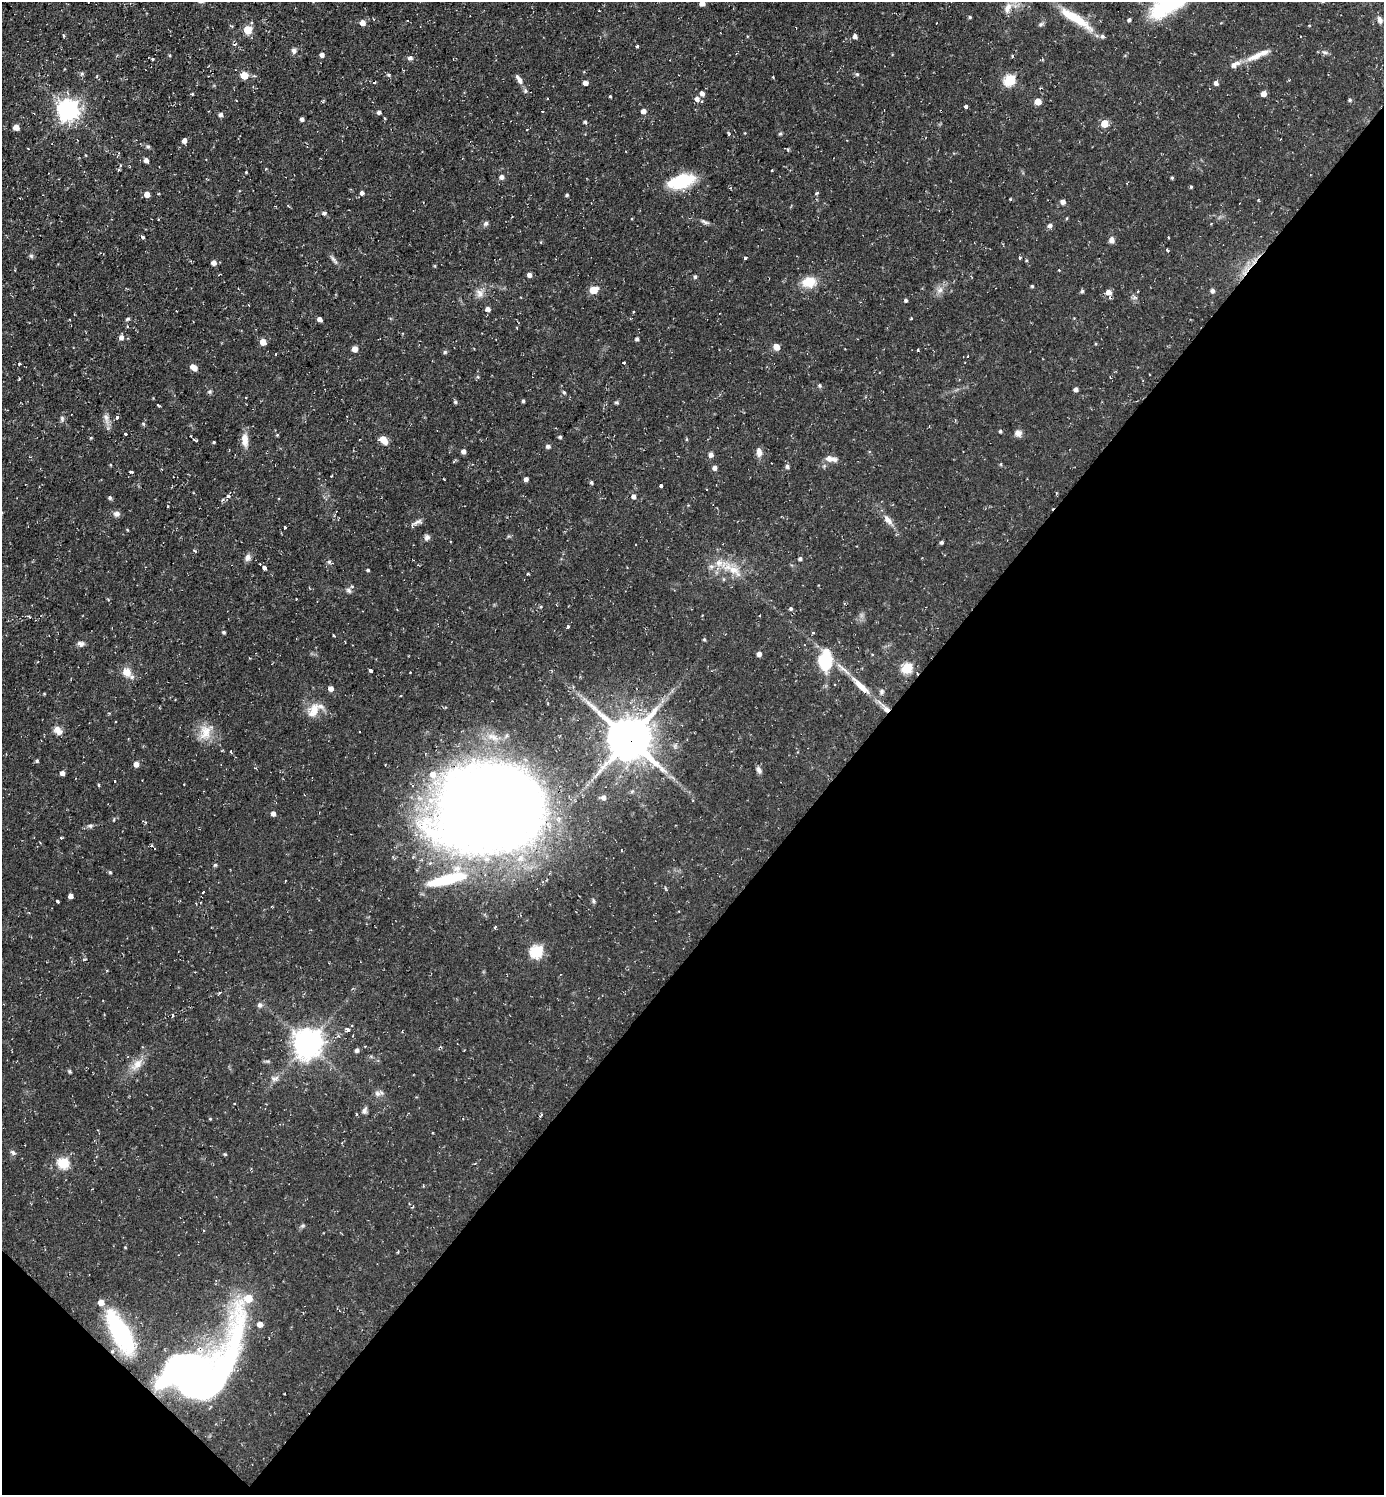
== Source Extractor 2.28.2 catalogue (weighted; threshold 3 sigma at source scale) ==
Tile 15 of 4 x 4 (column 3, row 4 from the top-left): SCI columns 2915-4296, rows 1-1493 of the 5974 x 5972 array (HDU 1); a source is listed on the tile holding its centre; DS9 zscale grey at full resolution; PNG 1386 x 1497 px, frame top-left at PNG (2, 2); no overlay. Shown black and unused: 40% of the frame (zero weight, under 2 of 3 exposures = <1% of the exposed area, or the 3 px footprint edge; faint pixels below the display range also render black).
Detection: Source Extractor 2.28.2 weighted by HDU 2 'WHT'; one run over the whole footprint, this tile lists its part. Background 0.0531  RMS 0.0061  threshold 0.0274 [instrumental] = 3 sigma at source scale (4.5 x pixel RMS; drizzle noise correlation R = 1.50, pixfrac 1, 0.05/0.05 arcsec/px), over >= 5 px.
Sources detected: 235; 1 inside a brighter object's white glare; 11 cosmic-ray / hot-pixel residue — not listed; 8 inside a brighter listed object's ellipse — not listed separately; the other 215 listed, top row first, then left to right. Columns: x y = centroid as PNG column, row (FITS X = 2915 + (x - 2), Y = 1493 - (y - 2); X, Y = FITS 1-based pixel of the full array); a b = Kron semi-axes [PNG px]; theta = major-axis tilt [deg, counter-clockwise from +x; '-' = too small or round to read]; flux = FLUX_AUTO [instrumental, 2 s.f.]
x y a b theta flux
702 3 5 4 - 3.7
1007 8 17 8 66 5.4
599 11 2 2 - 0.37
970 17 4 4 - 0.68
1075 18 45 9 -33 20
1129 20 4 4 - 1.4
1380 20 9 6 -71 2.2
363 23 6 5 - 3.6
936 23 3 2 - 0.44
1040 24 7 5 42 1.2
248 30 5 5 - 18
63 35 4 3 - 0.63
855 36 4 4 - 2.5
235 44 6 4 14 0.98
637 46 3 3 - 0.91
294 50 6 6 - 1.8
1324 52 9 5 -25 1.4
322 55 6 5 - 1.6
1253 57 19 8 19 6.2
410 58 6 6 - 1.6
152 59 3 3 - 1.1
1234 65 14 7 29 4
82 74 6 4 1 0.94
857 74 5 5 - 0.88
244 75 5 5 - 10
389 75 5 4 - 0.85
519 79 13 5 -58 2.8
1009 80 6 6 - 35
585 83 5 4 - 2.8
1216 83 5 4 - 2.2
702 93 6 5 - 2.4
192 94 5 3 - 0.56
1263 94 5 5 - 3.7
610 96 3 3 - 0.59
697 99 6 6 - 2.4
1350 100 5 4 - 1
1038 102 5 5 - 5.6
966 107 3 3 - 4.2
68 110 8 8 - 320
643 111 5 5 - 2.5
379 112 5 4 - 1.3
221 115 5 5 - 1.7
302 119 4 4 - 1.6
585 122 4 4 - 0.99
1105 123 5 5 - 12
16 127 5 4 - 5.7
780 134 6 4 19 0.68
184 140 4 4 - 3.4
148 146 5 5 - 0.89
788 149 5 3 - 0.64
146 160 5 4 - 2.3
771 170 3 2 - 0.5
246 172 3 3 - 0.46
502 177 5 5 - 2.2
1172 178 4 3 - 0.72
681 181 28 13 14 31
1191 187 4 3 - 0.68
362 193 5 4 - 1.8
817 193 5 3 - 0.7
147 194 5 5 - 4.3
567 195 4 3 - 0.83
1010 199 4 3 - 0.52
1063 202 5 5 - 2.7
324 213 6 4 7 1.4
705 222 13 4 -28 1.7
486 223 7 6 - 1.4
1050 226 5 5 - 2.2
142 237 4 3 - 2.1
1168 237 3 2 - 0.5
1112 240 7 6 - 2.6
1168 251 4 3 - 0.8
31 256 6 5 - 1
745 258 3 3 - 1.2
1020 258 4 3 - 0.64
334 260 16 4 -52 1.9
214 263 4 4 - 3.8
529 275 5 5 - 2.2
695 277 5 4 - 1
809 282 17 12 11 11
1032 286 3 3 - 0.77
593 290 5 5 - 14
940 290 9 7 35 3
1082 291 5 4 - 0.95
1212 291 5 4 - 1.9
1109 292 6 5 - 4.4
480 293 12 8 -88 3.6
906 300 4 3 - 0.98
248 305 3 2 - 0.5
488 309 5 4 - 2.8
633 312 3 3 - 0.98
911 318 3 3 - 1.1
127 319 6 4 27 0.99
320 319 4 4 - 2.8
121 337 6 5 - 2.4
637 339 4 3 - 1.4
263 342 5 5 - 6.2
776 347 6 5 - 6.6
355 349 6 5 - 3.6
918 350 3 3 - 0.74
445 352 5 3 - 0.81
623 363 3 3 - 3.9
20 364 3 3 - 0.84
194 367 7 5 -36 5
478 377 5 3 - 0.69
19 379 4 3 - 0.59
820 386 5 5 - 0.89
1076 389 4 4 - 2.1
210 392 6 4 7 0.97
564 392 5 4 - 0.82
523 401 4 3 - 1
455 402 5 4 - 1.1
616 403 6 3 -9 0.82
158 405 3 3 - 0.73
106 417 10 5 -63 2.4
117 417 4 3 - 1.7
62 418 7 5 -89 1.4
143 424 5 4 - 0.79
1000 431 4 4 - 0.92
1018 433 9 8 - 2.6
125 434 3 3 - 1.7
560 437 4 3 - 1
91 438 3 3 - 0.55
245 439 16 7 -86 6.2
383 439 7 5 -43 10
195 440 5 2 - 0.77
214 442 4 3 - 0.52
548 446 5 4 - 1.7
463 451 5 4 - 2.3
759 452 12 7 -85 3.4
711 454 6 5 - 2
831 459 17 7 -11 3.8
1001 464 5 3 - 0.61
787 467 6 5 - 1.2
715 468 5 4 - 2.3
131 472 4 3 - 1.4
331 476 3 2 - 0.44
526 479 5 4 - 1.7
591 482 4 4 - 1
661 485 3 3 - 5.6
228 496 5 3 - 0.89
633 496 5 5 - 2.1
110 498 5 4 - 1.1
117 514 8 6 3 2.5
888 520 16 7 -50 4.2
418 522 15 5 16 2.4
285 527 3 3 - 2.8
427 537 8 7 - 1.8
941 542 4 4 - 1.2
248 558 10 7 72 2.3
800 559 4 4 - 1.2
329 562 6 5 - 1.1
264 567 4 3 - 5.8
711 567 6 6 - 1.7
368 570 3 3 - 0.85
733 570 22 10 -38 9.8
349 590 8 6 -40 1.5
791 609 6 4 -78 0.96
568 626 3 3 - 3.3
224 632 4 3 - 0.92
334 636 3 3 - 1.6
704 639 4 4 - 0.85
81 644 8 6 -11 2.3
759 654 6 5 - 1.8
825 661 22 13 85 28
907 668 6 5 - 38
371 671 4 3 - 4.2
127 672 14 11 -51 5.4
861 686 33 8 -44 11
331 688 5 5 - 3.2
882 692 7 5 89 1.3
44 694 4 3 - 0.48
886 709 11 7 -44 3.8
313 711 22 12 64 8.7
58 730 12 8 -53 3.9
205 732 22 15 76 10
629 738 14 13 - 2100
231 751 3 2 - 0.97
37 761 5 4 - 0.77
136 764 5 5 - 3.1
759 770 9 6 -52 2
62 773 4 4 - 2.4
603 797 7 6 - 2.3
490 809 94 72 7 1100
273 813 5 5 - 2.3
90 826 7 5 7 1.3
61 838 3 3 - 0.92
215 865 4 4 - 0.86
110 872 5 4 - 0.72
446 880 56 14 15 33
203 892 3 2 - 1.2
70 896 4 4 - 3
57 901 3 3 - 0.86
594 901 6 4 -89 0.95
495 927 4 3 - 0.61
536 951 7 6 - 53
260 1005 7 6 - 1.8
173 1015 4 3 - 1.1
348 1030 4 3 - 4.9
402 1032 3 2 - 0.73
307 1043 9 9 - 780
365 1046 3 2 - 0.44
357 1050 5 4 - 1.7
137 1064 18 10 52 6.7
275 1078 12 5 23 2.5
377 1093 9 7 -13 2.3
365 1111 9 6 72 1.8
540 1116 4 2 - 1.8
13 1152 8 5 -38 1.3
225 1154 4 4 - 0.67
63 1163 6 6 - 42
475 1163 4 2 - 0.47
248 1298 7 6 - 12
101 1302 6 5 - 5.3
121 1333 28 11 -61 110
192 1375 87 46 41 420
Overlapping masked pixels (flux is a lower limit): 6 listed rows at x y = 661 485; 886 709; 629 738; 490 809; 121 1333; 192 1375
Isophote crosses this tile's border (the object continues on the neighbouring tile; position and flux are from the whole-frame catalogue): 1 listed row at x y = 702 3